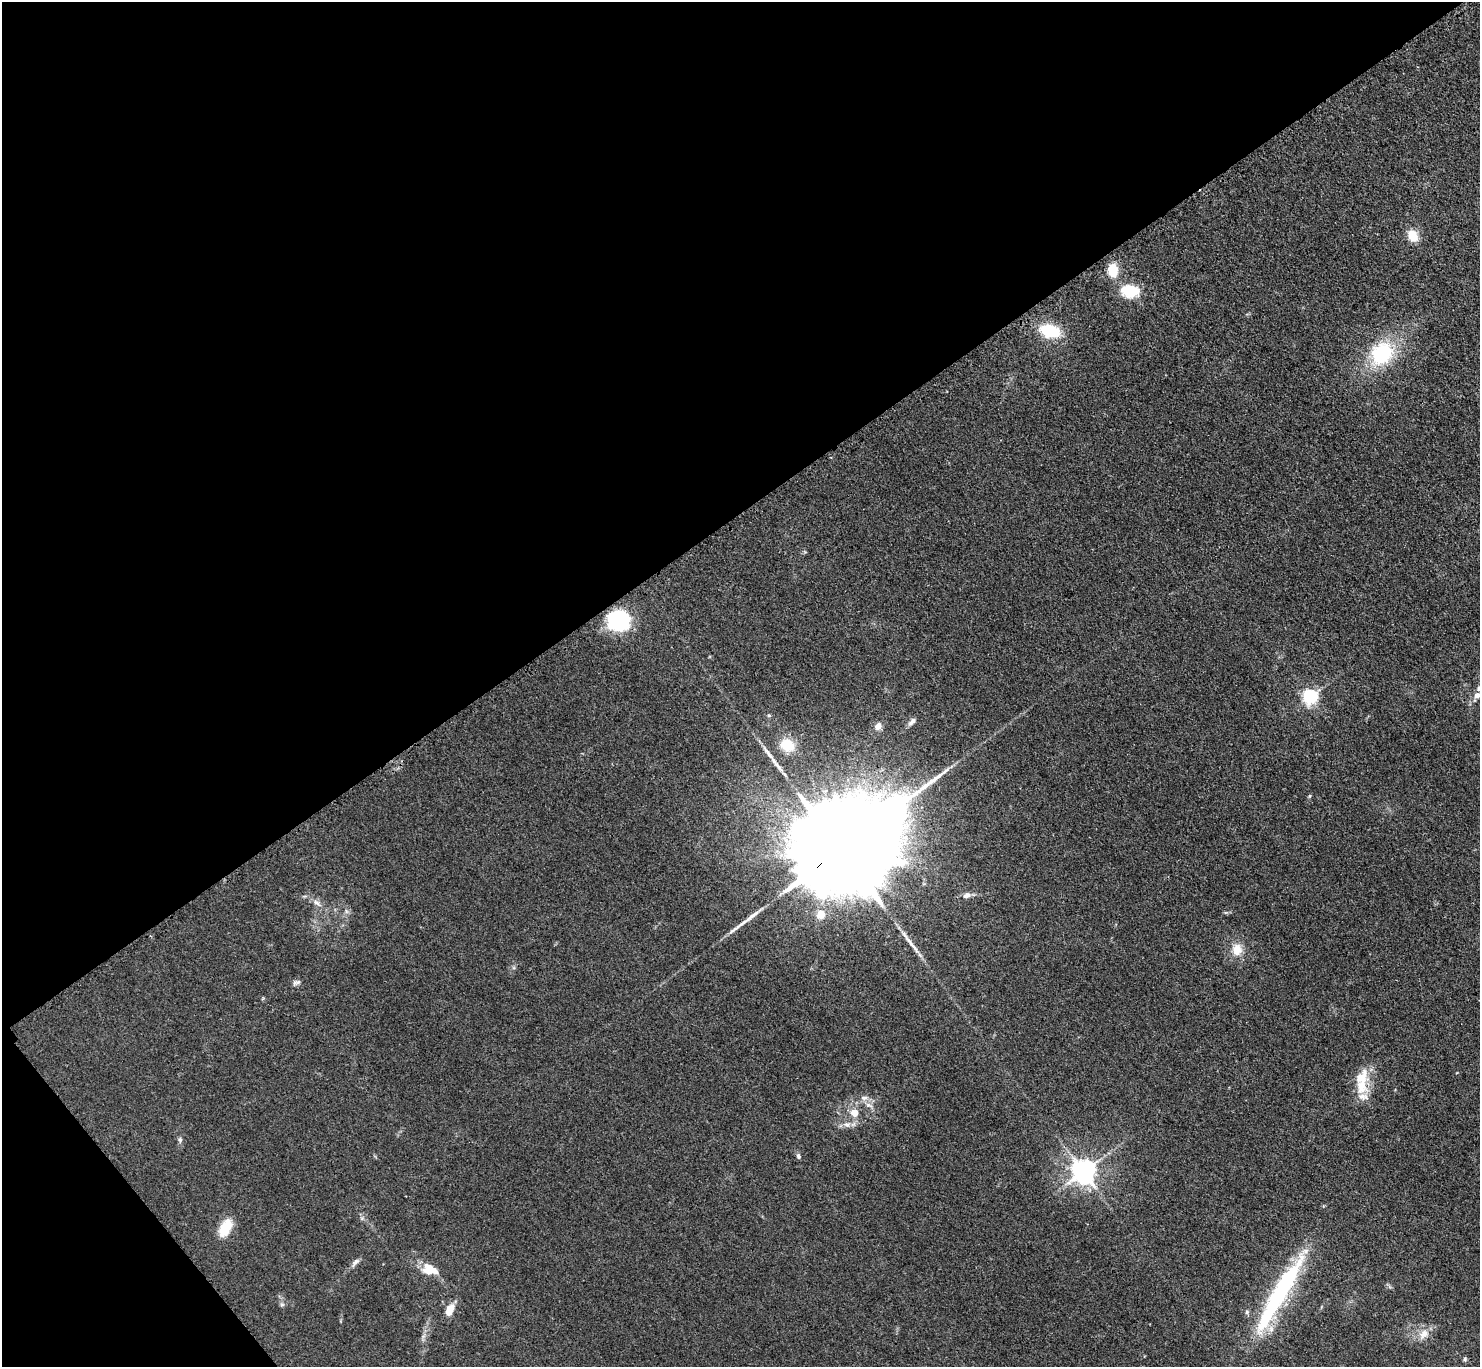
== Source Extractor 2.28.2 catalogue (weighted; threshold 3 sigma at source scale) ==
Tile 5 of 4 x 4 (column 1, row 2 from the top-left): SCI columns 19-1496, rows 3048-4412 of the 5952 x 5948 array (HDU 1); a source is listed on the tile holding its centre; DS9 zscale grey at full resolution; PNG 1482 x 1369 px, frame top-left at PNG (2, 2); no overlay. Shown black and unused: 40% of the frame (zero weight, under 3 of 4 exposures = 2% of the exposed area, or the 3 px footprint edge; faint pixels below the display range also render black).
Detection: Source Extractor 2.28.2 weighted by HDU 2 'WHT'; one run over the whole footprint, this tile lists its part. Background 0.0483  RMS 0.0052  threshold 0.0232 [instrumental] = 3 sigma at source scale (4.5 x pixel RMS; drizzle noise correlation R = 1.50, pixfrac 1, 0.05/0.05 arcsec/px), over >= 5 px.
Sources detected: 43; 3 long thin detections or spike segments (spike, bleed or trail) — not listed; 3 inside a brighter listed object's ellipse — not listed separately; the other 37 listed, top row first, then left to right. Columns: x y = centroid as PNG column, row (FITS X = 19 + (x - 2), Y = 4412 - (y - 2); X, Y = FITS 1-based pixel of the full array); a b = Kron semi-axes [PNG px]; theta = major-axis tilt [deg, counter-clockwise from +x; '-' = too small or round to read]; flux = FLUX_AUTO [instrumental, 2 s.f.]
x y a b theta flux
1413 235 15 11 -61 7.4
1113 270 12 9 90 12
1130 291 23 16 -10 15
1050 331 16 10 -16 25
1382 353 29 23 49 37
618 621 24 22 -4 36
1477 695 11 8 17 3.8
1310 697 6 6 - 130
769 715 5 4 - 0.66
912 721 11 6 45 2.3
878 726 8 6 59 3.3
787 745 18 15 -22 10
1310 796 6 4 89 0.62
840 850 42 21 34 26000
966 895 12 7 22 2.4
317 903 13 5 -42 2.5
346 911 7 4 -71 1
821 915 5 5 - 13
1237 950 16 14 84 7.3
297 982 12 5 16 1.5
1362 1086 23 15 -89 13
864 1098 10 6 10 2.2
869 1105 13 6 -25 2.6
854 1113 8 7 - 6.5
847 1125 10 7 0 2.5
180 1140 8 5 83 1.1
798 1156 7 5 -79 1.1
1083 1172 8 7 - 470
225 1228 18 10 64 14
355 1262 15 5 52 1.9
431 1270 21 11 -21 10
1285 1284 86 19 57 65
282 1305 7 4 0 0.84
449 1310 12 6 65 8.2
1247 1312 6 5 - 0.87
1423 1334 17 11 48 5.8
1465 1359 7 5 -90 0.9
Overlapping masked pixels (flux is a lower limit): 1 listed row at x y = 840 850
Isophote crosses this tile's border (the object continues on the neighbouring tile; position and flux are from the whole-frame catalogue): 1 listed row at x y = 1477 695